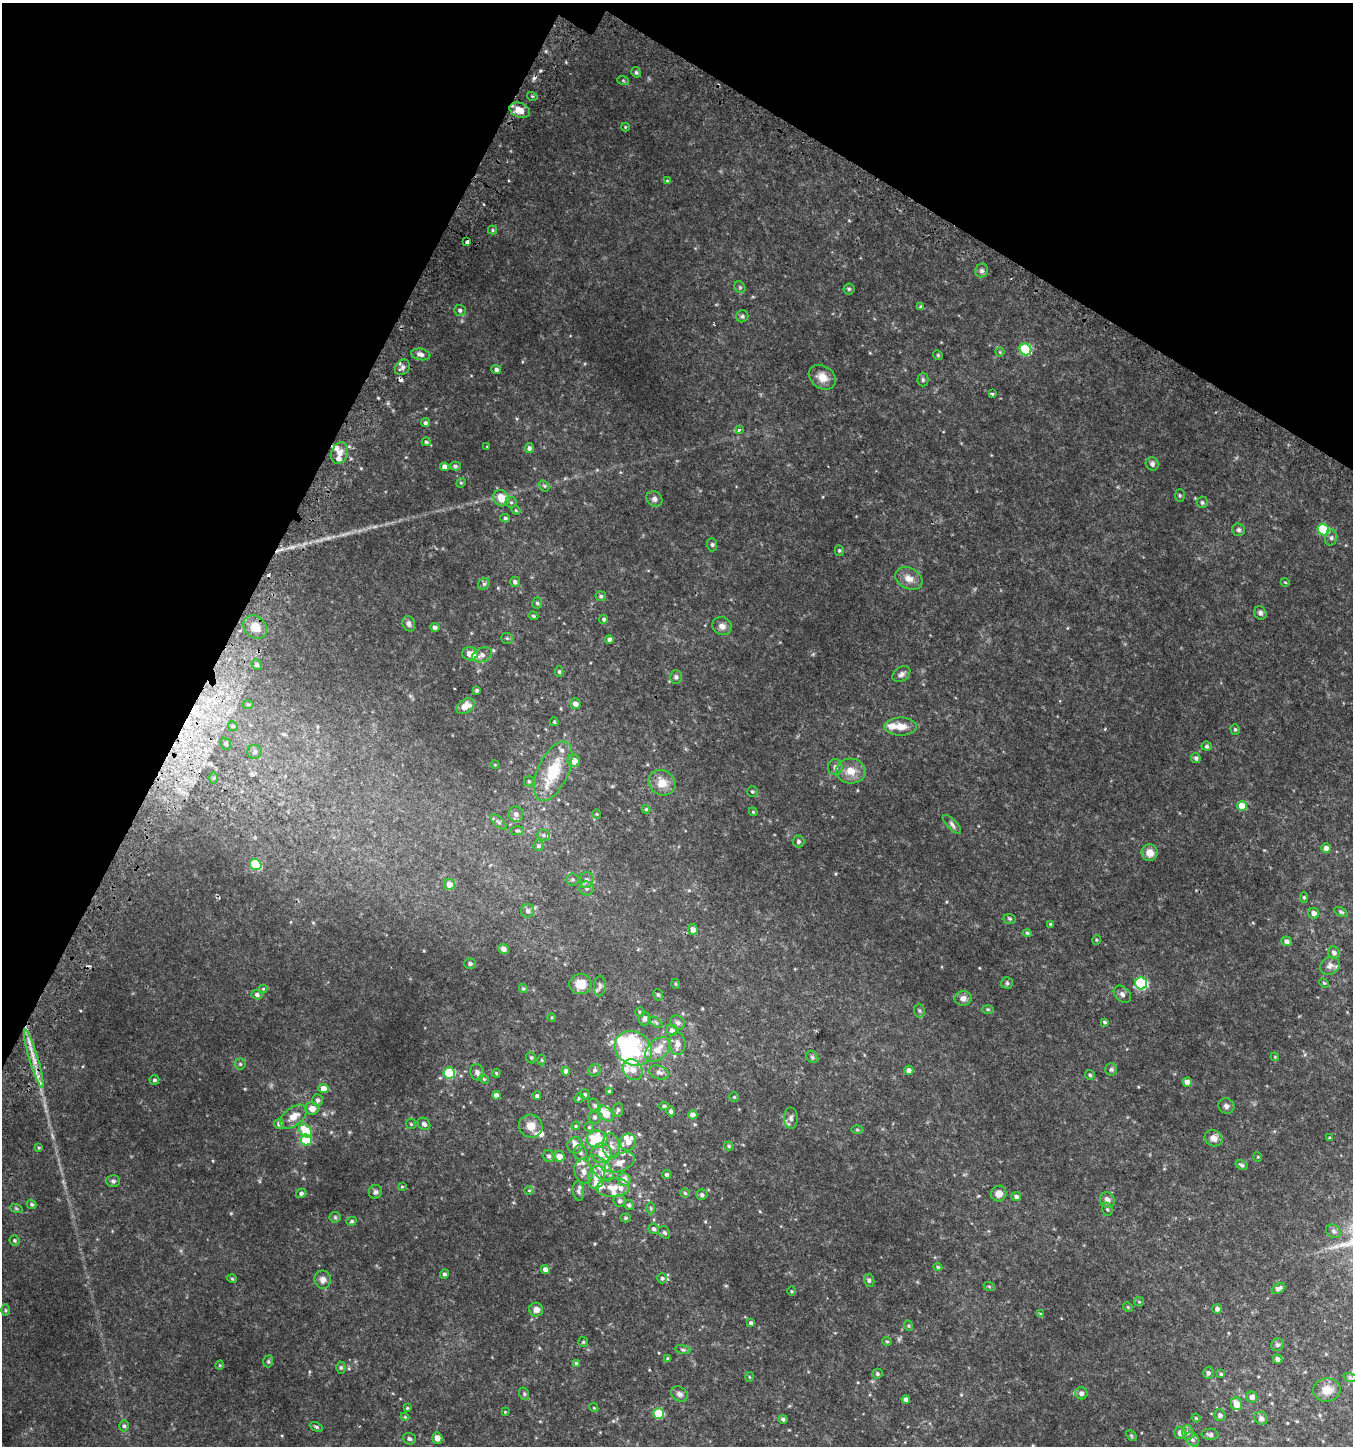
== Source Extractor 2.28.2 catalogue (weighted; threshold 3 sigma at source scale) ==
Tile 2 of 4 x 4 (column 2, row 1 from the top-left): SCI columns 1606-2956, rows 4383-5826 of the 5982 x 5886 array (HDU 1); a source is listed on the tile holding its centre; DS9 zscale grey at full resolution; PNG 1355 x 1448 px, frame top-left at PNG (2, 3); each listed source drawn as its Kron ellipse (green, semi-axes under 4 px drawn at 4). Shown black and unused: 25% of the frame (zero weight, under 2 of 3 exposures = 3% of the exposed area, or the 3 px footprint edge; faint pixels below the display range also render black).
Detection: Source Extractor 2.28.2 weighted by HDU 2 'WHT'; one run over the whole footprint, this tile lists its part. Background 0.0535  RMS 0.008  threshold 0.036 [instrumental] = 3 sigma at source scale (4.5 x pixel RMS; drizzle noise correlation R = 1.50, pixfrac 1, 0.0396/0.0396 arcsec/px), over >= 5 px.
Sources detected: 327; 2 too faint to see at this stretch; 2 inside a brighter object's white glare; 5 cosmic-ray / hot-pixel residue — neither listed nor drawn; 24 inside a brighter listed object's ellipse — not listed separately; the other 294 listed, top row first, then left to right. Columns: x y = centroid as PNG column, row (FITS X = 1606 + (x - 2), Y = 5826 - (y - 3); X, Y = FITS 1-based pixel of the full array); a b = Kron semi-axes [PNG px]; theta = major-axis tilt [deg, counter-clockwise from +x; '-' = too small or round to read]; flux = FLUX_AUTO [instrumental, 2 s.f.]
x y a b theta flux
636 72 5 4 - 1.1
623 80 6 4 -20 0.89
532 96 5 3 - 0.85
520 110 11 7 -21 8.3
625 127 4 4 - 0.66
667 181 4 4 - 0.71
493 230 4 4 - 0.89
467 242 3 3 - 3.6
982 271 7 6 - 2
740 287 6 5 - 1.2
849 289 5 5 - 1.1
921 307 3 3 - 2.3
460 310 6 5 - 1.8
742 316 6 6 - 1.4
1025 349 6 5 - 55
1000 352 4 4 - 0.74
421 354 9 5 -10 3.4
938 355 5 4 - 0.93
402 367 8 6 51 2.6
496 370 5 4 - 1.9
822 377 14 11 -37 8.4
923 380 6 5 - 1.4
993 394 3 3 - 1.2
425 423 4 4 - 1.6
739 429 3 3 - 2.9
426 442 4 4 - 1.1
487 447 4 2 - 0.44
529 448 5 4 - 1.8
340 453 11 8 69 4.9
1152 464 7 6 - 2.1
455 466 5 4 - 1.2
445 467 4 4 - 4.3
461 483 5 4 - 0.86
544 486 6 4 -59 1
1180 495 6 5 - 1.1
501 498 8 7 - 9.9
654 499 8 7 - 2.5
511 502 5 5 - 1.3
1202 502 6 5 - 1.6
516 510 4 4 - 0.8
505 518 5 4 - 1.1
1239 530 6 6 - 1.6
1323 530 6 5 - 42
1331 538 8 6 76 1.9
712 545 7 5 -89 1.3
839 551 5 4 - 1.1
909 578 14 10 -28 6.5
515 582 5 5 - 2.1
1285 582 4 3 - 0.64
484 584 6 5 - 1.3
601 596 5 5 - 1.4
537 603 5 5 - 1.3
1260 613 7 6 - 2
533 616 5 3 - 0.91
604 619 4 4 - 1.3
409 624 8 6 -69 2.4
722 626 10 8 -26 3.7
255 627 13 10 -43 10
435 627 5 4 - 2.2
507 638 6 5 - 1.2
609 640 4 4 - 2.3
470 654 8 6 -12 5.1
482 655 10 7 21 3.4
257 665 5 5 - 1.8
559 672 5 4 - 1.2
901 674 10 6 34 2.5
676 677 6 6 - 1.8
477 690 3 3 - 1.3
248 704 6 4 0 0.78
575 704 5 5 - 3.1
465 706 10 6 35 7.9
554 722 4 3 - 0.83
233 726 5 4 - 0.89
901 726 16 9 -1 8.3
1235 729 5 4 - 1.1
226 744 6 4 -71 1.3
1207 746 5 4 - 1.4
255 752 7 7 - 2.2
1196 758 5 4 - 1.8
574 761 6 6 - 6
495 765 4 3 - 0.54
835 767 8 7 - 2.9
553 771 32 15 65 31
851 771 14 12 -5 9.5
214 778 6 4 89 1
529 781 5 5 - 1.1
662 783 14 12 -31 8.8
752 792 5 5 - 1.1
1242 806 5 4 - 13
646 809 4 4 - 0.72
753 812 4 3 - 0.72
516 814 8 7 - 3.3
597 814 4 3 - 0.56
498 822 10 4 -42 1.7
952 824 12 5 -46 2.3
517 831 7 4 5 1.2
543 835 6 5 - 1.8
799 841 6 6 - 1.8
538 846 5 5 - 1.4
1326 848 5 4 - 3.7
1150 853 8 8 - 6.6
256 865 6 5 - 44
573 879 6 6 - 1.6
587 880 8 7 - 2.9
449 884 5 5 - 5.9
587 888 7 7 - 2.2
1304 897 5 4 - 1.2
528 911 7 6 - 2.5
1341 912 7 4 -26 1.2
1314 913 5 5 - 3.7
1010 919 6 5 - 1.1
1050 924 4 3 - 0.97
693 930 5 5 - 4
1027 933 4 4 - 1.1
1096 940 5 3 - 0.7
1286 941 5 5 - 2.7
503 949 5 5 - 3.3
1334 953 6 5 - 2.6
470 964 6 5 - 1.8
1330 966 10 8 30 3.9
1007 983 5 5 - 1.3
1141 983 6 6 - 73
1324 983 5 3 - 0.77
581 984 11 10 - 10
676 984 5 3 - 0.69
600 986 10 5 85 2.2
263 989 4 4 - 0.71
523 989 5 4 - 0.99
1122 994 10 7 -45 2.6
257 995 5 4 - 2.2
658 995 6 4 -74 1.2
963 998 8 7 - 4
988 1009 6 4 -1 0.94
919 1010 7 5 -88 1.5
640 1012 4 4 - 0.99
552 1017 4 3 - 0.59
644 1019 6 5 - 2.6
656 1022 7 4 -37 1.2
1104 1022 4 3 - 1
678 1023 8 6 -41 1.9
672 1030 5 5 - 2.5
677 1044 11 8 -90 4
633 1048 19 16 -32 31
658 1049 15 9 44 9.1
812 1057 7 5 -46 1.3
1275 1057 4 3 - 0.62
531 1058 6 4 -67 1.1
34 1059 30 4 -73 9.4
542 1060 5 3 - 0.84
240 1064 5 5 - 1.2
1111 1069 6 6 - 1.7
595 1070 6 5 - 1.6
633 1070 11 9 -53 6
909 1070 4 4 - 3.8
566 1071 4 4 - 3
477 1072 8 6 -70 2.8
659 1072 10 6 -19 2.8
449 1073 6 5 - 44
496 1073 4 4 - 0.79
1090 1075 5 4 - 1.2
484 1079 5 4 - 0.86
154 1080 5 4 - 1.4
1187 1082 4 4 - 5.6
324 1089 5 4 - 7.6
609 1091 4 4 - 0.87
585 1094 5 5 - 1.6
496 1095 4 4 - 3.4
537 1096 4 4 - 1.5
734 1097 4 4 - 0.83
579 1098 5 4 - 1.2
317 1100 6 5 - 2.1
595 1106 7 5 -52 1.7
664 1106 5 3 - 1.2
1226 1106 8 7 - 2.3
312 1109 7 6 - 6.4
618 1110 7 5 84 1.5
671 1111 5 4 - 1.8
606 1113 10 6 -43 12
693 1115 4 4 - 4.8
294 1117 15 9 37 8.4
595 1117 6 6 - 1.8
791 1118 10 7 -89 2.6
279 1124 5 5 - 2.7
411 1124 5 4 - 0.82
424 1124 7 5 -41 2.6
531 1126 12 11 - 6.5
576 1126 4 4 - 0.75
589 1127 5 5 - 0.97
857 1130 6 4 -1 0.89
306 1131 7 5 -49 19
1213 1138 9 8 - 4.9
1330 1138 3 3 - 0.81
597 1139 10 8 3 29
306 1140 6 5 - 21
628 1142 8 8 - 3.9
575 1145 8 7 - 3.9
611 1146 13 8 -82 5.4
729 1146 5 4 - 1.1
39 1148 4 4 - 0.92
580 1153 7 6 - 1.9
601 1153 10 9 - 12
549 1156 6 5 - 1.8
559 1156 5 5 - 6.1
1258 1157 5 3 - 0.53
620 1162 16 8 22 7.5
1242 1165 6 4 -27 1.5
601 1168 16 8 -46 7
583 1171 12 9 -75 5.1
667 1174 4 4 - 1.5
596 1177 11 8 77 6.3
624 1179 6 6 - 5.9
113 1181 7 5 -4 1.6
402 1186 4 3 - 0.8
613 1188 16 9 2 8.7
529 1190 5 3 - 0.75
578 1191 9 5 -84 1.8
375 1192 7 6 - 1.9
301 1193 5 4 - 1.7
685 1193 4 4 - 0.98
999 1194 8 7 - 5.2
702 1195 5 5 - 1.9
1016 1197 5 4 - 2.3
1107 1200 8 7 - 3.6
620 1201 6 6 - 1.9
31 1204 5 4 - 1.3
629 1205 5 4 - 1.5
16 1208 6 4 -19 0.95
651 1208 6 4 -88 1
1107 1209 7 5 -73 1.4
335 1217 5 5 - 1.1
626 1218 5 4 - 1
352 1221 5 4 - 1.1
654 1229 5 5 - 1.8
1333 1231 8 6 -34 2.1
664 1232 7 5 -54 1.2
15 1241 5 4 - 1.2
938 1267 4 4 - 1
545 1269 4 4 - 3.7
444 1274 4 4 - 1.6
662 1278 5 5 - 1.4
232 1279 4 4 - 0.75
323 1280 9 8 - 3.9
869 1280 7 5 -77 1.5
989 1286 6 3 -20 0.79
1278 1289 7 4 28 2.7
791 1291 5 3 - 0.66
1139 1302 5 4 - 0.79
1128 1307 5 4 - 0.8
536 1309 7 6 - 4.7
1217 1309 5 5 - 2.4
6 1310 6 4 -89 0.83
1040 1314 3 3 - 0.91
751 1323 4 4 - 1.6
909 1326 5 3 - 0.77
887 1341 4 4 - 0.82
583 1342 5 5 - 0.88
1277 1345 6 6 - 1.5
683 1349 8 4 -9 1.3
668 1359 4 4 - 1.2
1278 1359 5 4 - 2.4
268 1361 6 4 71 1
576 1363 4 4 - 1
220 1365 5 3 - 0.65
341 1368 6 4 89 1
1208 1373 6 5 - 2.2
877 1374 5 5 - 1.3
1221 1374 4 4 - 1.1
749 1377 5 3 - 0.62
1350 1377 7 4 -19 1.4
1327 1390 14 11 6 8.9
1081 1393 6 6 - 2.8
524 1394 6 5 - 1.3
679 1394 9 7 -32 2.6
1252 1397 5 5 - 3.2
906 1400 4 4 - 2.3
1237 1404 6 5 - 7.9
407 1408 3 3 - 0.76
594 1408 4 3 - 0.66
505 1412 3 3 - 0.63
659 1414 5 5 - 27
1220 1415 6 5 - 2
405 1417 4 3 - 0.65
1196 1418 4 4 - 0.98
1261 1418 7 6 - 2.2
783 1419 4 4 - 1.6
124 1426 5 4 - 1.3
316 1427 7 4 -25 1.2
1188 1432 7 5 -88 2
1180 1433 6 6 - 3.5
1210 1434 8 5 -5 1.8
1131 1436 6 4 -46 0.84
437 1438 5 5 - 4.6
409 1439 6 5 - 1.6
1192 1440 8 5 -47 2.1
Overlapping masked pixels (flux is a lower limit): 2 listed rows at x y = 467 242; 34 1059